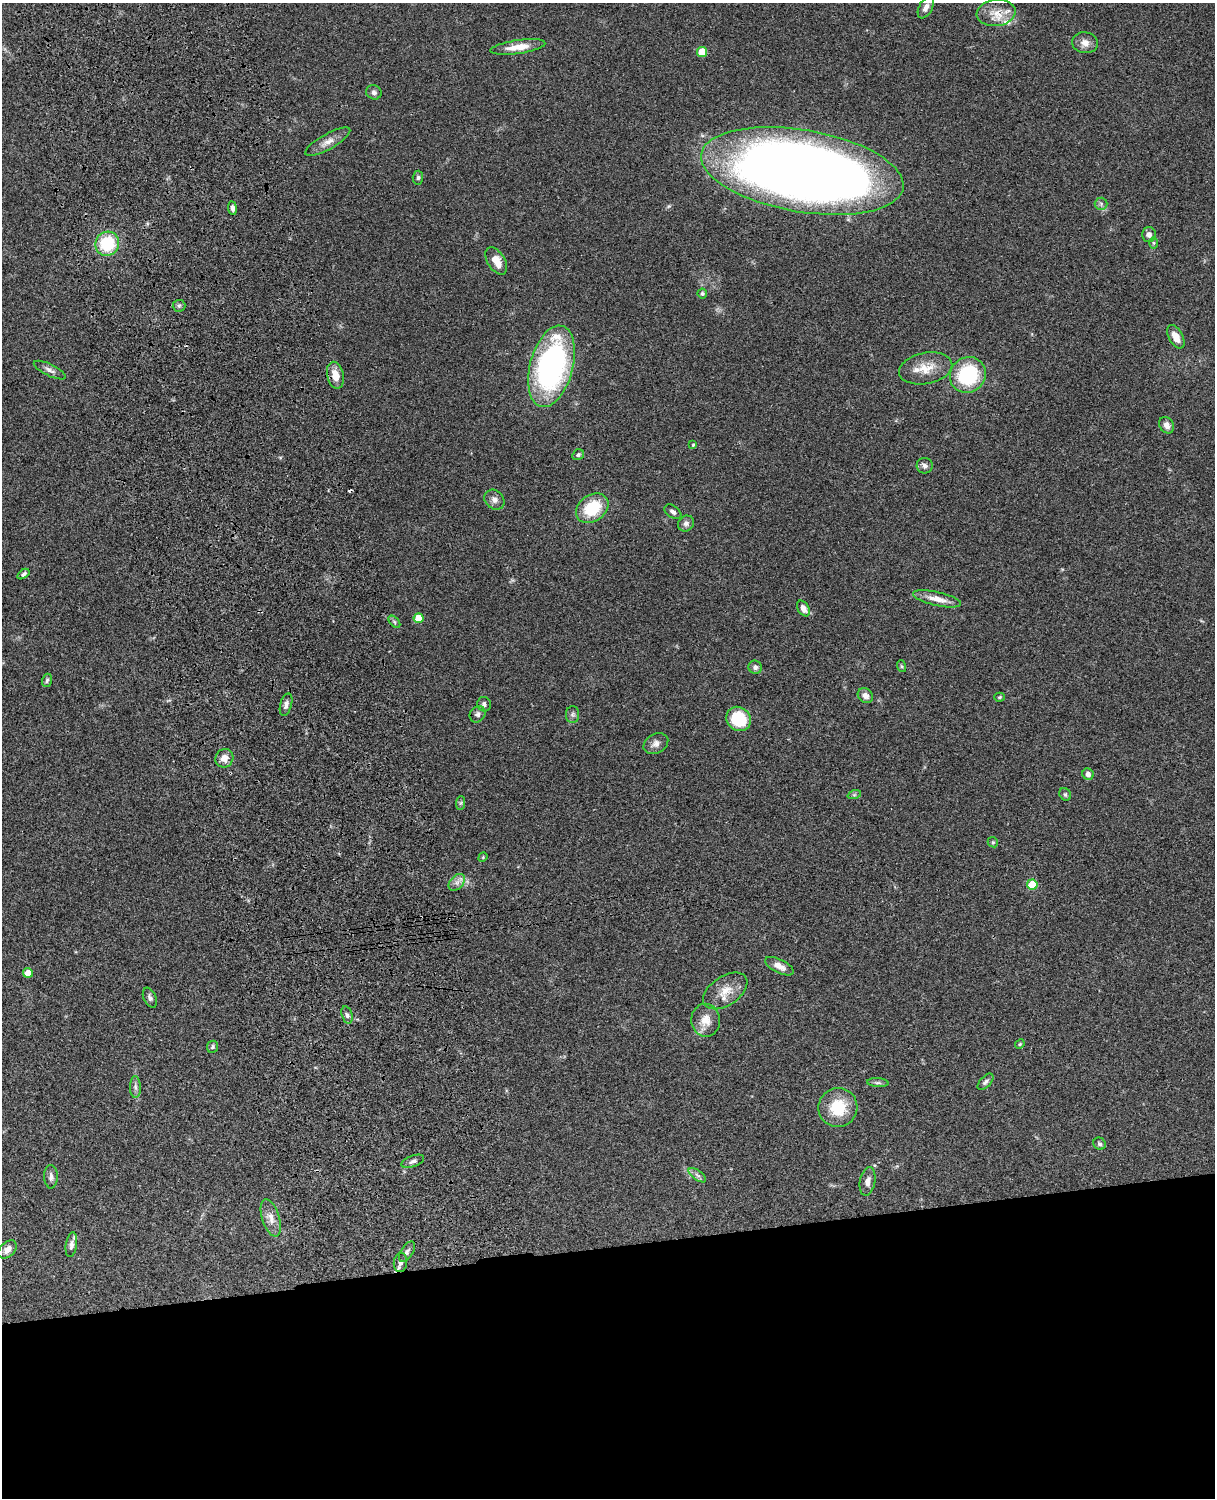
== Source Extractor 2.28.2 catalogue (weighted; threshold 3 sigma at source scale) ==
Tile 11 of 4 x 3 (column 3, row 3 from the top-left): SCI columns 2546-3758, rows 277-1772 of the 5088 x 4926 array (HDU 1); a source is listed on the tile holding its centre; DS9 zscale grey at full resolution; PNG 1217 x 1500 px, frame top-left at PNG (2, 3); each listed source drawn as its Kron ellipse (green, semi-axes under 4 px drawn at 4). Shown black and unused: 17% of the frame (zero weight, under 3 of 4 exposures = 6% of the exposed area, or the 3 px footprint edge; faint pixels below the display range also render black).
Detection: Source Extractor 2.28.2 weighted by HDU 2 'WHT'; one run over the whole footprint, this tile lists its part. Background 0.0871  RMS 0.0061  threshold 0.0272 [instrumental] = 3 sigma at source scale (4.5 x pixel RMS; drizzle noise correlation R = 1.50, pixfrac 1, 0.05/0.05 arcsec/px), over >= 5 px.
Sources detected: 82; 1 cosmic-ray / hot-pixel residue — neither listed nor drawn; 3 inside a brighter listed object's ellipse — not listed separately; the other 78 listed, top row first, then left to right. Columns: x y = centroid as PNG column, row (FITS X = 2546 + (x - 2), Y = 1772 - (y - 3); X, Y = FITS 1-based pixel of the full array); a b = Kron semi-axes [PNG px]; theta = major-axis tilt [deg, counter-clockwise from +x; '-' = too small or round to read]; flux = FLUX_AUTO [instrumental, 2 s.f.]
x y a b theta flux
926 7 12 6 63 3
996 13 19 13 7 9
1085 43 13 10 -9 4.5
518 47 28 7 8 7.9
702 52 5 5 - 15
374 92 8 7 - 2
328 142 25 7 29 5.3
802 171 102 41 -10 890
418 178 7 5 86 1.2
1101 204 6 6 - 1.3
232 208 7 4 -83 2.2
1149 235 7 7 - 2.6
1154 243 6 4 90 0.93
107 244 12 11 - 27
496 261 15 8 -58 7.8
702 293 5 5 - 1.1
179 306 6 6 - 1.2
1176 337 13 7 -62 5.8
551 366 42 21 75 150
926 368 27 15 11 12
50 370 17 5 -26 2.8
335 375 13 8 -79 6.9
968 375 18 17 - 42
1167 425 9 7 -56 3.3
693 445 4 3 - 0.56
578 455 6 5 - 1.3
925 466 8 7 - 2.3
494 500 11 9 -44 3.2
592 508 17 13 35 23
673 512 9 6 -35 2
686 523 8 7 - 2.2
23 574 7 4 35 1.3
937 599 25 6 -13 7
803 608 8 5 -60 4.2
418 618 5 5 - 10
394 622 7 4 -46 1.1
901 666 6 4 -71 0.77
755 667 7 6 - 2
47 680 7 5 72 1.1
865 696 8 7 - 3.2
1000 697 5 4 - 0.73
484 704 7 6 - 1.9
286 705 11 5 74 2.5
477 714 8 7 - 1.8
573 715 8 6 -90 1.7
738 719 13 11 -41 27
656 744 13 9 28 3.3
224 758 9 9 - 4.5
1088 774 6 5 - 2.8
1065 794 6 5 - 1.1
854 795 7 4 18 1
461 803 7 4 88 0.86
993 842 5 4 - 0.82
483 857 5 4 - 0.55
457 882 10 6 47 2.7
1032 885 5 5 - 18
779 966 15 6 -27 4.6
28 973 5 4 - 6
725 991 25 14 34 9.7
150 998 10 6 -65 1.7
347 1015 9 5 -74 1.6
706 1020 16 14 -89 7.7
1020 1044 5 4 - 0.7
213 1047 6 5 - 1.1
985 1082 10 5 47 1.5
878 1083 11 4 -4 1.4
135 1087 11 5 -89 2.2
838 1107 19 19 - 20
1099 1144 6 5 - 1.3
413 1161 12 5 20 2.2
697 1175 10 5 -36 1.9
51 1177 12 7 -89 2.5
868 1181 14 7 80 3.6
271 1218 19 8 -73 5.3
71 1245 12 5 81 2.3
7 1249 11 7 43 4.2
407 1252 11 6 57 2
400 1262 9 6 83 2.5
Overlapping masked pixels (flux is a lower limit): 1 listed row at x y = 400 1262